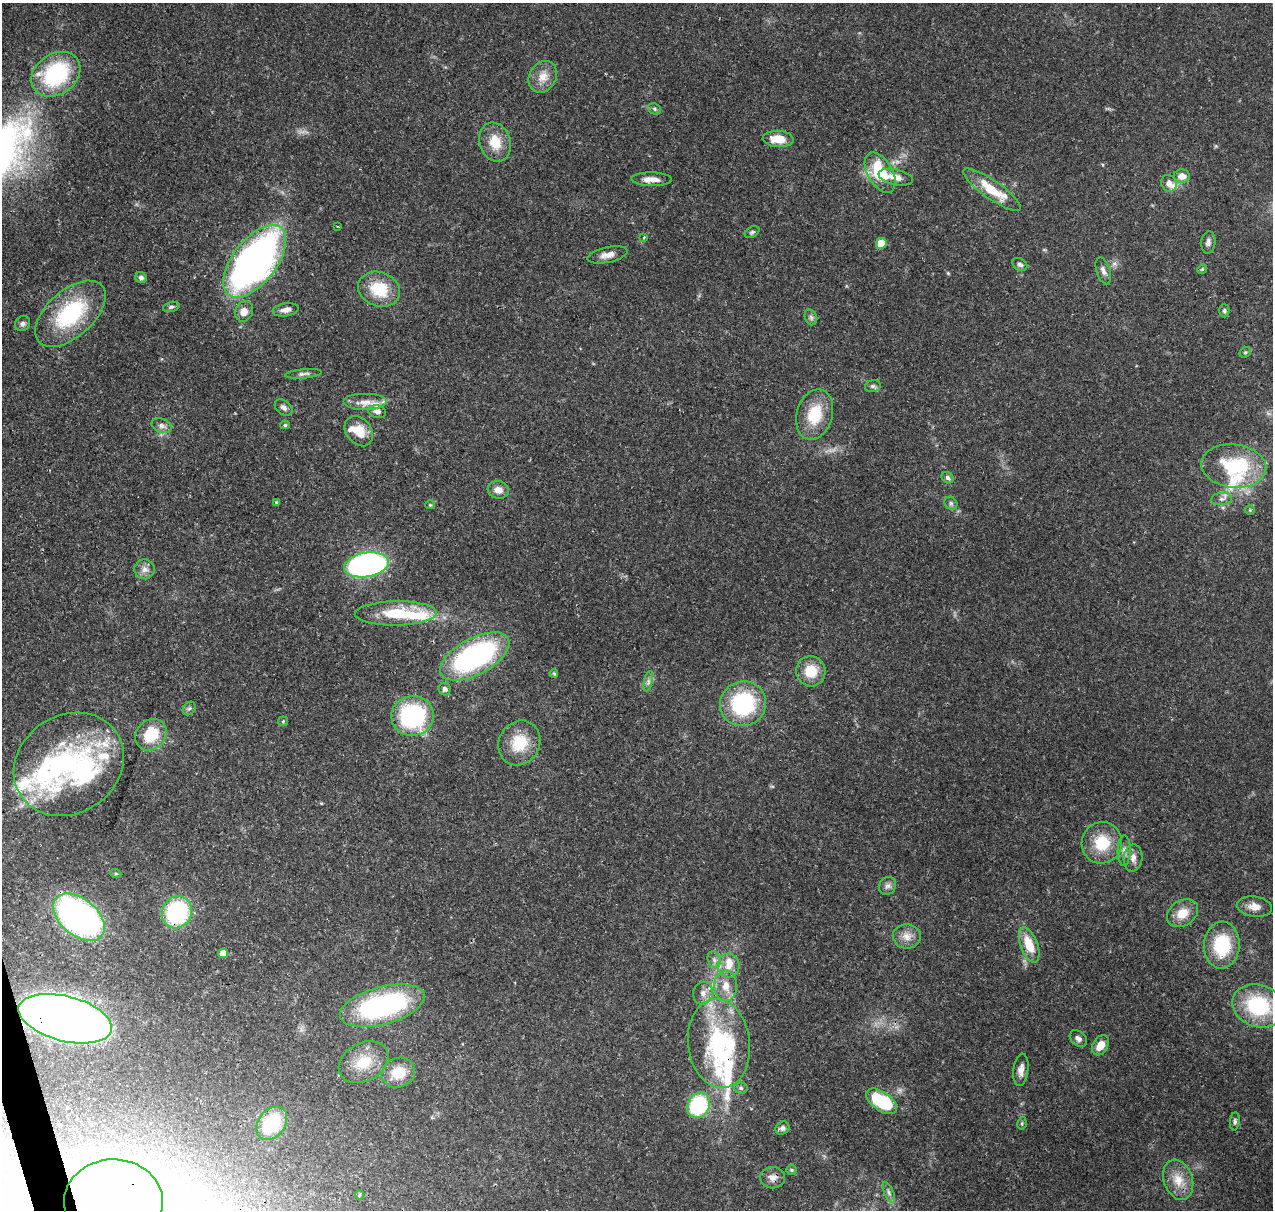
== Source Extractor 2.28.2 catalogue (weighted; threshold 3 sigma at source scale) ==
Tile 7 of 4 x 4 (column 3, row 2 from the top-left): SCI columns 2663-3933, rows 2543-3750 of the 5318 x 5038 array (HDU 1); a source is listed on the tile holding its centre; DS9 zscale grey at full resolution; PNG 1275 x 1212 px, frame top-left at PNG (2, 3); each listed source drawn as its Kron ellipse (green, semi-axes under 4 px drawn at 4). Shown black and unused: <1% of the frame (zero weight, under 3 of 4 exposures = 8% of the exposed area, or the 3 px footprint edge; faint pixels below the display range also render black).
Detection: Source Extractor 2.28.2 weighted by HDU 2 'WHT'; one run over the whole footprint, this tile lists its part. Background 0.067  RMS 0.003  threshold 0.0137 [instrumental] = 3 sigma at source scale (4.5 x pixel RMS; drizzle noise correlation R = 1.50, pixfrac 1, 0.0396/0.0396 arcsec/px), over >= 5 px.
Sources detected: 119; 2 inside a brighter object's white glare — neither listed nor drawn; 15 inside a brighter listed object's ellipse — not listed separately; the other 102 listed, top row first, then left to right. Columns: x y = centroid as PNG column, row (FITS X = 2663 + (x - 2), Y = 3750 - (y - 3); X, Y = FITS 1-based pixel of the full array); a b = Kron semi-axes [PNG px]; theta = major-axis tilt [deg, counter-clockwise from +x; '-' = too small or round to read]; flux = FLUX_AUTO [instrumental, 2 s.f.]
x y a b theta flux
56 74 26 20 34 31
543 77 16 13 58 3.8
654 109 7 5 -22 0.62
778 139 15 8 -3 5
495 142 20 15 -71 6.6
880 173 22 12 -60 15
1182 176 8 6 -1 2.8
896 177 17 8 -12 3
652 179 20 7 -1 3
1169 183 9 7 -63 2.4
992 190 34 9 -35 9.9
337 226 3 2 - 0.27
752 232 8 5 30 0.56
644 237 3 3 - 0.44
1208 242 11 7 84 1.3
881 243 5 5 - 5.5
607 255 20 8 12 2.4
255 261 43 22 52 140
1020 264 8 6 -32 0.88
1202 269 5 4 - 0.36
1103 271 14 6 -72 1.6
141 278 6 5 - 1
379 289 21 17 -19 11
171 307 8 5 16 0.68
286 310 13 6 9 1.6
244 311 10 9 - 2.6
1224 311 7 5 -90 0.59
70 314 42 23 42 27
811 317 8 6 -69 0.88
23 324 8 7 - 0.95
1245 352 6 5 - 0.49
303 374 18 4 5 1.1
873 386 8 6 15 0.76
365 402 22 8 0 3.4
284 407 10 6 -37 1.1
377 412 9 6 -13 1.4
815 415 26 18 73 11
285 425 4 4 - 0.48
162 426 10 7 -17 1.5
359 431 16 12 -51 5.9
1234 466 33 21 -6 24
947 478 6 5 - 0.89
498 490 10 8 -10 2.6
1222 499 10 6 6 1.1
276 502 4 4 - 0.4
951 503 7 5 -46 0.7
430 505 4 4 - 0.33
1250 510 5 5 - 0.38
366 565 23 12 10 97
144 569 10 10 - 1.8
396 613 41 12 1 16
475 656 38 18 28 63
811 671 15 14 - 6.9
554 673 4 3 - 0.37
648 681 10 4 77 0.99
445 689 6 6 - 1.1
743 704 23 22 - 29
189 709 7 5 51 0.73
412 716 21 20 - 37
283 721 5 5 - 0.4
151 735 17 14 46 11
519 743 23 20 60 9.9
69 764 58 49 34 53
1102 843 21 20 - 10
1124 851 15 6 89 1.7
1133 858 13 9 86 2.2
116 874 5 3 - 0.35
887 886 9 8 - 1.3
1254 907 17 10 -8 2.8
177 912 16 14 59 33
1182 913 17 12 33 4.9
79 917 30 18 -39 100
907 936 14 12 -4 3
1029 945 18 8 -69 7.1
1222 945 23 18 86 15
223 953 5 5 - 2.9
714 960 8 6 -69 1.2
729 966 12 11 - 3.1
726 986 15 11 89 3.8
703 993 11 10 - 2.2
382 1006 43 18 15 53
1258 1006 26 21 -19 22
65 1019 48 22 -15 330
1078 1039 10 7 -41 1.3
719 1043 45 31 -83 42
1100 1045 11 7 59 3.9
364 1062 26 19 29 8.6
1021 1070 16 7 83 2.2
398 1073 17 14 23 7.3
741 1088 6 5 - 0.67
882 1101 18 9 -35 21
698 1105 13 11 62 27
1235 1121 9 5 84 0.72
272 1123 18 13 53 17
1022 1123 6 4 79 0.45
782 1128 7 6 - 1
792 1170 5 5 - 0.43
773 1178 12 10 0 2.1
1178 1180 20 14 -71 5.4
889 1192 11 5 -67 1
359 1195 5 4 - 0.36
113 1202 49 43 1 240
Overlapping masked pixels (flux is a lower limit): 6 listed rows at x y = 475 656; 177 912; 65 1019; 719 1043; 773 1178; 113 1202
Isophote crosses this tile's border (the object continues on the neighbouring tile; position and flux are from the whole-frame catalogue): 1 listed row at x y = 113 1202